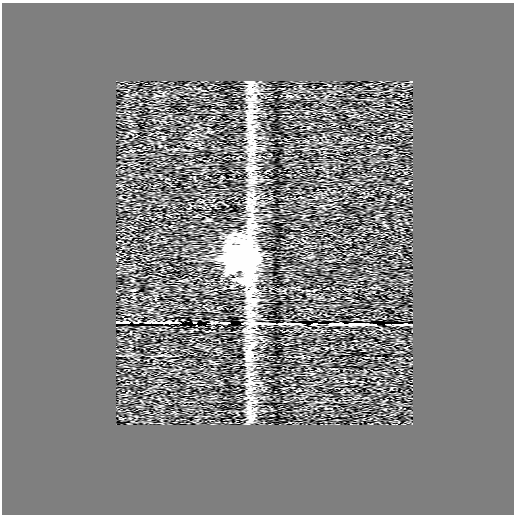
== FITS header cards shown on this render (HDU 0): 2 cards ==
NAXIS1  =                  512
NAXIS2  =                  512

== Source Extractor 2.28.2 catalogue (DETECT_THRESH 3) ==
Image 512 x 512 px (HDU 0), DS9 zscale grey, 1 PNG px = 1 image px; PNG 516 x 516 px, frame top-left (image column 1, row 512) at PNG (2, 3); no overlay
Background 0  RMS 0.76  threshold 2.28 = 3 sigma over >= 5 px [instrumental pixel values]
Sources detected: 23; all 23 listed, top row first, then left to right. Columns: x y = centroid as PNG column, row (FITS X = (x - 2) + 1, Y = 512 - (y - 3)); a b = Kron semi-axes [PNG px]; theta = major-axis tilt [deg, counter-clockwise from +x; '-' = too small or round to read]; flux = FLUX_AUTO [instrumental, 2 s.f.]
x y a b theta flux
250 88 12 7 -18 300
249 117 11 8 89 330
250 142 10 5 -36 180
251 168 11 8 -1 230
234 258 19 14 -88 10000
246 258 27 14 -82 15000
118 322 5 3 - 160
124 322 8 3 8 190
136 322 5 2 - 39
159 323 11 3 -3 290
169 323 8 3 2 180
213 323 10 2 2 50
224 323 10 3 -1 50
246 323 7 2 -5 100
262 323 25 4 -2 460
290 324 20 3 -1 290
314 324 5 2 - 48
336 324 13 3 -1 290
359 324 24 2 -1 100
406 324 12 2 2 270
248 356 11 5 33 180
250 380 14 7 54 270
249 411 8 5 44 160